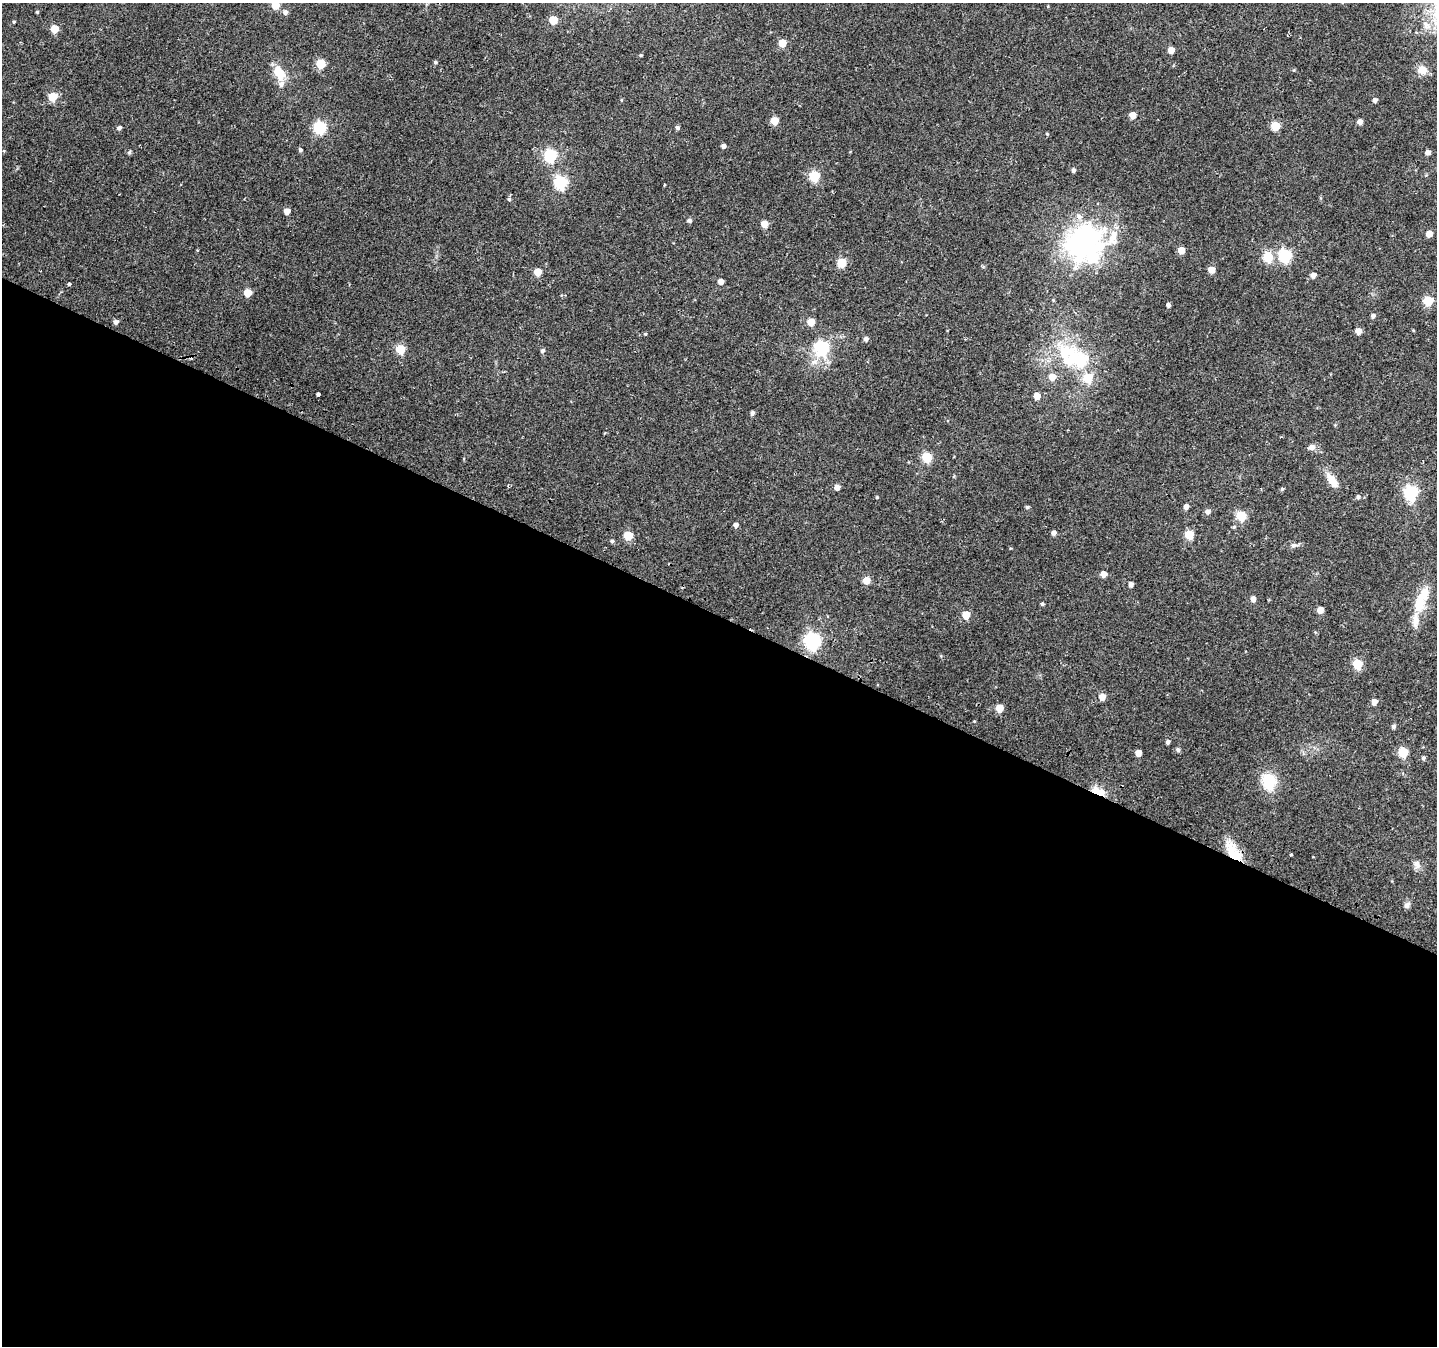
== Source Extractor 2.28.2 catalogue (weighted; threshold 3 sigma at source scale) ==
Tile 14 of 4 x 4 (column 2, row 4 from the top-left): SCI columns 1458-2892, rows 296-1639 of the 5776 x 5902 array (HDU 1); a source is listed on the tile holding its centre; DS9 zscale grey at full resolution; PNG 1439 x 1348 px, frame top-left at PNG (2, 3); no overlay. Shown black and unused: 54% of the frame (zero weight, under 2 of 3 exposures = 2% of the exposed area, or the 3 px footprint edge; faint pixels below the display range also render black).
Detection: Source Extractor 2.28.2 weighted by HDU 2 'WHT'; one run over the whole footprint, this tile lists its part. Background 0.0525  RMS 0.012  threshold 0.0531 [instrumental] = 3 sigma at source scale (4.5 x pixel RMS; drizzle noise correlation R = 1.50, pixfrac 1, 0.0396/0.0396 arcsec/px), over >= 5 px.
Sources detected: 124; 4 inside a brighter object's white glare — not listed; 7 inside a brighter listed object's ellipse — not listed separately; the other 113 listed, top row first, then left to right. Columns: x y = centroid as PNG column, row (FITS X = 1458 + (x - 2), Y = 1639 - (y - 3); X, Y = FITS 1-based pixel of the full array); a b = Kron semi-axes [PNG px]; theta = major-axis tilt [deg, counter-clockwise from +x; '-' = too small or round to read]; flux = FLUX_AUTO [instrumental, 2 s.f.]
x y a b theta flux
275 5 5 5 - 33
37 12 3 3 - 1.4
285 12 5 5 - 4.6
553 20 5 5 - 29
14 22 4 3 - 1.1
1436 22 17 12 -37 20
55 29 5 5 - 28
782 43 5 5 - 24
1171 50 5 5 - 14
641 55 4 3 - 1.4
435 62 5 4 - 1.9
321 63 5 5 - 45
1422 70 10 9 - 14
279 73 20 13 -59 20
53 96 5 5 - 38
621 100 4 3 - 1.1
1375 100 4 4 - 4.2
1133 115 5 5 - 15
774 121 5 5 - 25
1360 122 4 4 - 7.7
1275 126 5 5 - 41
320 127 6 6 - 140
119 128 5 5 - 3
677 128 5 4 - 2.9
1047 134 4 4 - 1.3
723 146 4 4 - 4.3
300 150 5 4 - 2.5
129 152 6 5 - 1.7
1428 152 4 4 - 5.8
550 155 6 6 - 130
1073 170 4 4 - 3.4
814 176 5 5 - 84
561 183 6 6 - 150
664 185 2 2 - 1.1
509 199 5 5 - 2
287 211 5 4 - 11
689 220 5 5 - 3.5
764 224 5 5 - 19
1429 234 5 4 - 12
1084 240 38 25 55 170
1181 250 5 5 - 19
1285 256 6 6 - 140
1268 257 6 5 - 57
842 263 5 5 - 50
1211 270 5 5 - 15
41 271 2 2 - 1.2
538 272 5 5 - 26
1313 275 5 5 - 6.8
721 281 4 4 - 9.5
69 284 3 3 - 8.9
247 293 5 5 - 29
1428 301 5 5 - 60
1168 305 4 4 - 3.5
1373 316 5 5 - 3.6
116 322 5 4 - 4.3
811 322 5 5 - 23
1358 331 5 5 - 14
645 334 4 4 - 1.2
866 339 5 5 - 3.8
822 348 7 7 - 140
400 349 5 5 - 49
542 351 5 5 - 3.1
1078 360 35 23 -10 77
814 362 12 8 25 7.6
1052 377 5 5 - 16
318 394 4 3 - 5.7
1037 396 5 5 - 15
752 413 5 4 - 2.9
1335 425 4 4 - 1.1
1312 447 9 7 1 5.4
927 457 5 5 - 68
1331 479 20 10 -66 12
508 486 5 2 - 1
837 487 5 5 - 8.5
1282 489 5 4 - 1.7
1411 493 7 6 - 190
877 497 4 4 - 1.2
1358 497 6 5 - 2.7
1186 506 4 4 - 7.7
1027 507 5 4 - 1.9
1208 512 5 5 - 5
1241 516 5 5 - 61
736 525 4 4 - 5.3
1234 527 5 4 - 1.6
1054 533 5 4 - 5
1189 534 5 5 - 45
628 535 5 5 - 46
612 541 5 4 - 2.4
1294 545 13 5 1 4.1
1103 574 5 4 - 12
866 580 5 5 - 20
1131 584 4 4 - 6.2
1253 599 5 4 - 6.7
1419 603 27 15 85 29
1042 604 4 3 - 1.9
1320 610 5 4 - 12
966 615 5 5 - 28
812 641 7 6 - 310
1357 664 5 5 - 56
1102 697 5 5 - 13
1374 702 5 4 - 9.6
999 708 5 5 - 27
1394 726 4 4 - 3.7
1168 742 4 4 - 3.6
1178 749 6 5 - 3
1403 752 5 5 - 63
1138 753 5 5 - 13
1423 758 5 4 - 2.4
1269 782 19 16 -84 37
1098 792 9 4 -26 89
1231 849 27 14 -74 24
1417 864 11 9 -89 6.5
1407 905 9 7 58 4
Overlapping masked pixels (flux is a lower limit): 1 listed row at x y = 1098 792
Isophote crosses this tile's border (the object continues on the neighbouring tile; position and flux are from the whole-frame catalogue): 2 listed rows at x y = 275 5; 1436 22